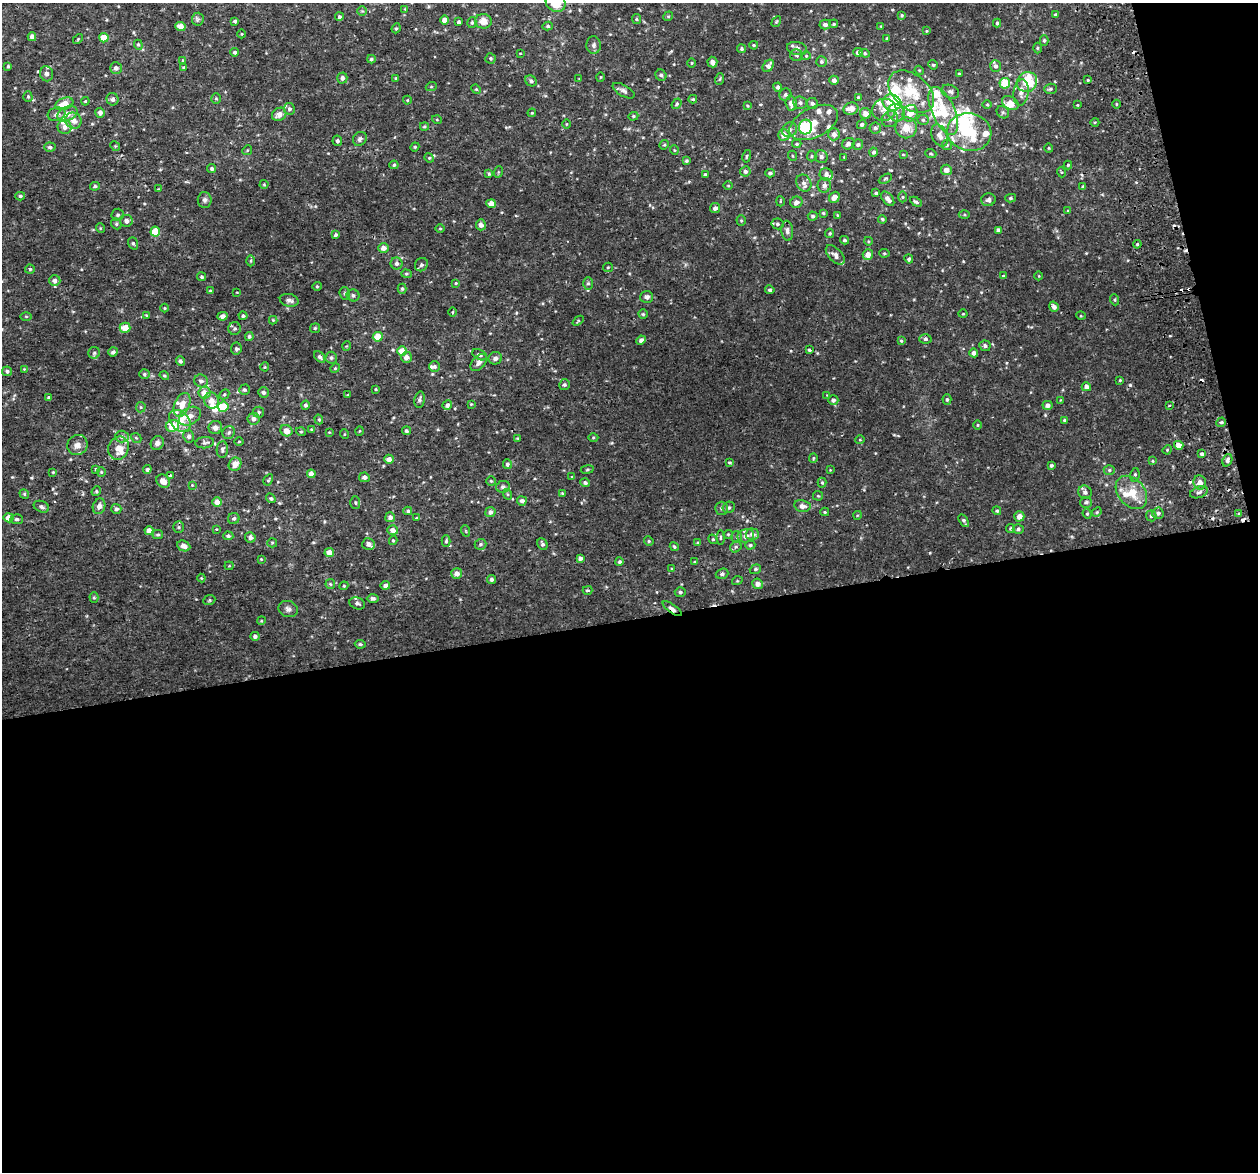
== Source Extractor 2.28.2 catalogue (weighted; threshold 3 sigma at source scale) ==
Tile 16 of 4 x 4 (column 4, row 4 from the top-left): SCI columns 3825-5080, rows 100-1269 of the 5136 x 4831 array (HDU 1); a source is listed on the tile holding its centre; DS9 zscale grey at full resolution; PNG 1260 x 1174 px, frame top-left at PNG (2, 3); each listed source drawn as its Kron ellipse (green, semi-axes under 4 px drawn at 4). Shown black and unused: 50% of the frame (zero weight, under 2 of 3 exposures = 3% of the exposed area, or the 3 px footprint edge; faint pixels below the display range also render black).
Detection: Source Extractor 2.28.2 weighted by HDU 2 'WHT'; one run over the whole footprint, this tile lists its part. Background 0.00261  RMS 0.0026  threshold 0.0119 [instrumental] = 3 sigma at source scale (4.5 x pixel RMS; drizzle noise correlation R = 1.50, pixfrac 1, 0.0396/0.0396 arcsec/px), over >= 5 px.
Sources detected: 507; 5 inside a brighter object's white glare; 10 cosmic-ray / hot-pixel residue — neither listed nor drawn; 41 inside a brighter listed object's ellipse — not listed separately; the other 451 listed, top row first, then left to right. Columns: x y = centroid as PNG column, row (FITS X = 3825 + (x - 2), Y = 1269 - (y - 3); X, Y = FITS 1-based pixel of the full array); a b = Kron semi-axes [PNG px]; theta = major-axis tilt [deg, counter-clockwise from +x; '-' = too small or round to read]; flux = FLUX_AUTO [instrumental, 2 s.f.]
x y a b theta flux
556 3 10 8 -31 6.7
405 9 3 3 - 0.19
362 11 5 5 - 0.35
1055 14 3 3 - 0.3
902 15 3 3 - 0.25
668 16 5 4 - 0.35
339 17 4 4 - 0.52
198 19 6 6 - 0.56
636 19 5 4 - 0.33
445 20 4 4 - 2.1
235 21 4 4 - 0.56
483 21 8 7 - 2.6
459 22 4 3 - 0.57
472 22 5 4 - 0.46
776 22 6 3 58 0.28
997 23 4 3 - 0.42
825 24 5 5 - 0.74
834 24 4 3 - 0.28
180 26 5 4 - 2.1
548 26 5 4 - 0.37
881 26 3 2 - 0.16
396 28 5 4 - 0.35
926 31 4 2 - 0.2
242 34 4 3 - 0.2
32 37 4 4 - 1.3
104 38 5 4 - 4.7
887 38 3 3 - 0.27
78 39 6 3 46 0.3
1044 40 5 4 - 0.41
138 45 5 4 - 0.36
594 45 9 7 89 0.79
754 45 4 3 - 0.32
797 48 10 6 -10 1.3
1037 48 5 3 - 0.26
742 49 4 4 - 0.45
235 52 4 4 - 0.54
858 52 5 4 - 0.91
520 53 3 2 - 0.15
865 53 5 4 - 0.4
797 55 6 5 - 0.48
806 56 4 4 - 0.28
491 58 5 5 - 0.43
371 59 4 3 - 0.43
183 60 4 3 - 0.27
712 62 5 5 - 0.99
822 62 5 5 - 0.52
692 63 4 3 - 0.19
933 65 5 4 - 0.31
8 66 4 3 - 0.35
768 66 7 5 55 1.1
995 66 6 5 - 0.67
184 67 4 4 - 0.37
116 68 6 5 - 0.99
919 70 5 3 - 0.25
959 73 3 2 - 0.23
47 74 8 6 -83 1.2
661 75 6 5 - 0.55
600 77 5 3 - 0.2
342 78 5 5 - 0.74
396 78 4 3 - 0.3
579 79 4 2 - 0.16
720 79 6 3 70 0.32
834 80 4 4 - 0.9
1088 80 3 2 - 0.27
531 81 6 5 - 0.67
1027 82 10 9 - 3.7
1005 83 5 5 - 5.6
431 87 5 3 - 0.22
778 87 4 4 - 0.76
476 89 5 4 - 0.26
1050 89 6 5 - 0.45
624 91 12 5 -30 0.89
911 92 26 17 -39 9.5
950 92 9 6 -23 0.81
1021 92 13 7 83 1.7
785 95 6 5 - 0.64
28 97 5 4 - 0.35
858 97 3 3 - 0.22
216 98 5 4 - 0.33
112 99 6 6 - 0.81
693 99 4 3 - 0.35
407 100 4 4 - 0.26
85 101 4 3 - 0.24
892 102 9 8 - 4.9
791 103 7 5 -87 1.7
800 103 7 6 - 0.81
812 103 5 5 - 0.64
1010 103 9 6 -30 2.5
64 104 9 5 21 3.6
677 104 5 4 - 0.4
1116 104 4 3 - 0.25
987 105 5 3 - 0.25
1077 105 3 2 - 0.2
747 106 4 3 - 0.24
289 109 6 5 - 0.69
851 109 7 6 - 2.9
884 110 12 11 - 1.9
943 111 26 11 -66 7.2
1003 112 7 5 -45 0.49
100 113 5 4 - 1.2
532 113 4 4 - 0.23
896 113 9 8 - 1.7
910 113 8 7 - 2.5
56 114 9 6 17 0.95
67 114 10 7 23 2.3
279 114 7 6 - 1.7
865 114 6 5 - 2
633 116 5 4 - 0.3
890 119 8 7 - 1.3
73 120 8 7 - 1.7
437 120 5 3 - 0.25
923 120 5 5 - 0.45
814 122 26 15 27 7.3
1095 122 4 3 - 0.22
566 124 5 3 - 0.21
862 124 5 4 - 0.61
424 126 4 4 - 0.37
65 127 7 7 - 1.3
806 127 7 6 - 11
875 128 6 5 - 0.64
906 128 10 10 - 3.2
789 130 8 7 - 0.89
969 132 22 18 -10 11
834 134 6 6 - 1.3
784 135 6 5 - 2.1
940 135 11 7 -65 1.8
360 139 7 6 - 0.76
337 141 5 4 - 0.51
797 144 5 4 - 0.36
848 144 6 5 - 1
858 144 5 5 - 0.51
664 145 5 4 - 0.3
947 145 5 5 - 0.43
115 146 5 4 - 0.29
50 147 5 4 - 0.57
415 147 4 4 - 0.28
1049 148 4 4 - 0.26
247 150 5 4 - 0.3
674 150 5 3 - 0.2
874 152 4 4 - 0.61
931 154 5 3 - 0.31
903 155 4 3 - 0.21
747 156 6 3 78 0.32
793 156 5 3 - 0.21
812 156 5 4 - 0.34
821 157 6 6 - 0.82
844 157 2 2 - 0.18
429 158 5 4 - 0.29
686 161 4 4 - 0.38
394 165 5 4 - 0.4
1068 165 4 4 - 0.29
212 168 4 4 - 0.5
946 170 5 5 - 1.3
745 171 5 5 - 0.66
498 172 6 3 72 0.3
1061 172 5 3 - 0.25
770 173 4 4 - 0.62
489 174 4 4 - 0.35
826 174 7 6 - 1
705 175 3 3 - 0.41
885 179 7 3 29 0.27
804 183 9 7 -60 1.1
264 184 4 4 - 0.26
824 185 7 6 - 1
95 186 5 4 - 0.54
728 186 4 3 - 0.22
1083 187 4 3 - 0.42
158 189 3 3 - 0.19
876 193 3 3 - 0.37
20 196 5 4 - 0.38
834 197 6 5 - 1.9
902 197 5 3 - 0.29
1011 198 5 4 - 0.37
888 199 8 5 -50 1.3
205 200 8 7 - 0.76
988 200 7 6 - 0.76
780 201 5 3 - 0.22
796 202 6 5 - 1.2
916 202 6 4 -30 0.53
491 204 4 4 - 2
715 208 5 5 - 1
1068 211 4 4 - 0.32
823 213 3 3 - 0.3
118 215 6 6 - 0.56
838 215 4 3 - 0.24
964 215 5 3 - 0.3
813 216 5 4 - 0.53
882 219 4 4 - 0.38
741 220 5 4 - 0.31
126 221 6 6 - 0.98
116 224 6 5 - 0.45
777 224 6 5 - 0.54
481 225 5 5 - 0.95
100 228 5 3 - 0.21
440 228 5 3 - 0.24
998 230 4 4 - 0.7
787 231 10 6 -84 0.85
155 232 5 5 - 5.4
830 233 5 4 - 0.36
335 235 4 4 - 0.55
844 240 4 3 - 0.42
868 241 4 3 - 0.2
133 243 6 5 - 0.47
1137 244 4 3 - 0.32
383 248 5 5 - 1.5
884 253 5 3 - 0.31
868 254 5 5 - 1.9
835 255 12 6 -46 1.2
909 259 4 4 - 0.5
251 261 5 3 - 0.33
396 263 6 6 - 0.67
421 265 7 6 - 0.72
608 267 5 4 - 0.3
30 269 5 4 - 0.43
406 274 5 4 - 0.37
1004 276 4 3 - 0.29
1039 276 4 3 - 0.17
202 277 4 4 - 0.44
55 281 6 5 - 1.1
456 283 3 3 - 0.23
588 283 6 5 - 0.52
317 286 5 4 - 0.27
402 289 5 4 - 0.37
770 290 4 4 - 0.43
210 291 4 3 - 0.33
237 292 4 2 - 0.16
345 293 6 5 - 0.52
353 295 6 6 - 0.64
647 297 6 6 - 0.82
289 300 9 6 -14 1
1115 300 5 3 - 0.3
1054 307 5 4 - 1
165 308 4 3 - 0.22
453 312 5 3 - 0.24
643 314 4 4 - 0.34
963 314 4 3 - 0.2
146 315 4 3 - 0.21
26 316 6 4 -1 0.26
222 316 5 4 - 0.96
243 316 4 4 - 0.47
1081 316 5 3 - 0.21
273 320 4 4 - 0.3
578 321 6 3 38 0.26
125 328 5 5 - 3.4
315 328 5 5 - 0.39
235 329 6 6 - 0.58
249 336 4 4 - 0.52
378 337 5 5 - 3.9
925 339 6 5 - 0.55
641 340 5 4 - 0.88
901 341 4 3 - 0.3
347 346 5 3 - 0.19
985 346 6 5 - 0.56
236 349 6 5 - 0.65
809 350 3 3 - 0.46
402 351 5 5 - 3
113 352 5 4 - 0.68
94 353 6 5 - 0.46
974 353 4 4 - 1
480 355 8 5 -28 0.68
320 357 6 4 -48 0.6
406 357 5 5 - 1.5
331 358 6 5 - 0.57
495 358 7 6 - 0.94
180 361 5 4 - 0.58
479 362 10 6 45 1.1
434 366 5 5 - 0.52
265 367 4 4 - 0.26
335 368 5 4 - 0.29
24 369 4 3 - 0.2
7 371 5 5 - 0.57
144 374 5 4 - 0.4
164 376 5 3 - 0.3
1120 380 3 3 - 0.21
201 381 7 6 - 0.86
564 385 6 5 - 0.52
1086 387 4 4 - 1.1
376 389 3 3 - 0.24
244 390 5 5 - 0.45
263 392 5 5 - 0.72
204 393 6 5 - 2.5
224 394 5 4 - 0.36
348 395 3 3 - 0.2
827 395 3 3 - 0.15
48 397 4 3 - 0.27
947 399 5 4 - 0.48
420 400 8 5 79 0.63
833 400 5 5 - 0.76
1061 400 4 3 - 0.18
211 401 8 7 - 1.9
471 404 3 3 - 0.2
182 405 12 7 67 2.7
305 405 4 4 - 0.53
447 405 5 4 - 0.95
1048 405 5 4 - 0.98
1169 406 3 3 - 0.31
141 407 5 5 - 0.35
223 407 5 5 - 6
259 412 5 5 - 0.51
190 416 12 8 32 2
254 419 6 6 - 0.95
319 419 5 4 - 0.3
1064 420 4 4 - 0.3
180 421 13 9 -48 3
1221 422 5 4 - 0.37
978 425 4 3 - 0.22
172 426 7 6 - 4.7
215 428 7 6 - 1.3
311 429 4 3 - 0.26
286 431 6 5 - 1.7
360 431 4 3 - 0.23
406 431 4 4 - 0.53
229 432 7 6 - 0.6
301 432 5 3 - 0.24
329 432 4 2 - 0.19
344 434 5 3 - 0.21
189 436 6 5 - 0.82
122 437 6 6 - 0.71
136 438 5 4 - 0.36
518 438 4 4 - 0.25
593 438 5 3 - 0.23
860 440 5 3 - 0.24
239 441 4 3 - 0.24
157 443 7 6 - 1.1
205 443 9 5 6 0.74
77 445 10 10 - 1.6
1179 445 5 4 - 2
118 448 12 10 65 2.9
222 450 8 5 86 0.62
1167 450 5 4 - 0.25
1202 454 4 3 - 0.85
813 458 5 4 - 0.29
389 459 5 4 - 1.5
1227 460 6 4 68 0.65
1152 461 4 3 - 0.28
729 462 4 4 - 0.39
235 464 7 6 - 2.2
507 464 5 4 - 0.61
1051 465 4 4 - 0.48
96 469 4 3 - 0.36
147 469 4 4 - 0.53
587 469 6 3 9 0.31
830 470 3 3 - 0.18
1109 470 5 5 - 0.44
53 472 3 3 - 0.26
101 472 4 4 - 0.27
311 474 4 4 - 1.5
1135 475 7 4 79 0.41
170 476 4 3 - 1.1
364 477 5 4 - 1.1
572 477 4 3 - 0.24
268 480 6 4 60 0.33
163 481 7 6 - 1.8
491 481 4 4 - 0.33
1200 482 7 6 - 1.7
585 483 5 4 - 0.69
822 483 5 4 - 0.31
192 485 4 4 - 0.2
503 487 7 6 - 0.79
96 491 5 4 - 0.36
1085 492 7 6 - 0.97
1131 492 18 13 -50 5.1
1199 492 9 5 21 0.81
562 493 4 3 - 0.21
24 494 5 4 - 0.35
507 494 5 3 - 0.26
818 496 5 4 - 0.28
271 498 5 4 - 0.48
522 501 5 4 - 0.81
217 502 5 5 - 1.9
1086 502 6 5 - 0.59
355 503 6 5 - 0.42
99 506 8 6 71 1.3
802 506 8 6 -11 1.4
41 507 8 5 -21 0.72
729 507 6 5 - 0.61
722 508 6 6 - 0.73
116 509 5 5 - 0.7
408 511 4 4 - 0.58
997 511 4 4 - 0.44
490 512 5 5 - 0.86
825 512 4 4 - 0.29
1097 512 5 4 - 0.36
1158 513 5 5 - 0.66
1087 514 5 4 - 0.35
1239 514 4 3 - 0.45
858 515 4 3 - 0.21
1019 516 5 5 - 1.9
1151 516 5 5 - 0.49
390 517 5 5 - 1.1
9 518 5 4 - 2.7
234 518 6 5 - 0.68
416 518 4 3 - 0.19
17 519 6 5 - 0.57
964 521 7 3 -58 0.59
179 527 6 5 - 0.43
1011 528 4 4 - 0.42
216 529 4 3 - 0.16
1018 529 5 5 - 0.49
393 530 5 5 - 1.7
149 531 4 4 - 1.8
466 531 6 3 -72 0.29
728 534 4 4 - 0.26
752 534 7 6 - 1.3
158 535 5 4 - 0.44
228 536 5 4 - 0.55
746 536 8 6 15 1.2
250 537 5 5 - 1.1
720 537 7 3 89 0.32
737 537 6 5 - 0.46
713 539 5 4 - 0.31
393 540 4 4 - 0.3
446 541 6 4 88 0.41
649 541 5 4 - 0.36
272 543 5 4 - 0.33
698 543 4 4 - 0.29
368 544 6 5 - 0.96
480 544 6 5 - 0.52
542 544 6 4 -64 0.63
750 545 5 4 - 0.4
184 546 7 5 -24 1.4
674 547 5 3 - 0.33
736 547 6 5 - 0.5
329 553 5 4 - 2.5
580 558 4 4 - 0.82
261 559 4 3 - 0.2
619 562 4 4 - 0.45
695 562 3 3 - 0.33
229 566 4 4 - 0.26
672 569 4 3 - 0.25
755 569 6 4 22 0.41
457 574 5 5 - 1.6
722 574 6 5 - 0.56
201 578 4 4 - 0.25
491 579 4 4 - 0.61
737 581 5 3 - 0.22
330 584 5 5 - 0.31
758 584 5 5 - 1.3
385 585 5 4 - 1.1
344 586 4 4 - 0.27
588 590 5 3 - 0.33
680 592 5 4 - 0.45
94 598 5 4 - 0.31
373 598 6 4 0 0.67
209 600 6 5 - 0.38
357 603 8 6 -19 0.73
288 609 10 8 -22 0.95
672 609 11 3 -36 1.4
261 621 4 3 - 0.24
255 636 4 4 - 0.77
360 644 5 4 - 0.45
Overlapping masked pixels (flux is a lower limit): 1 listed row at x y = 672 609
Isophote crosses this tile's border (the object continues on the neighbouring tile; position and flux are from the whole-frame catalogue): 1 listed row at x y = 556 3